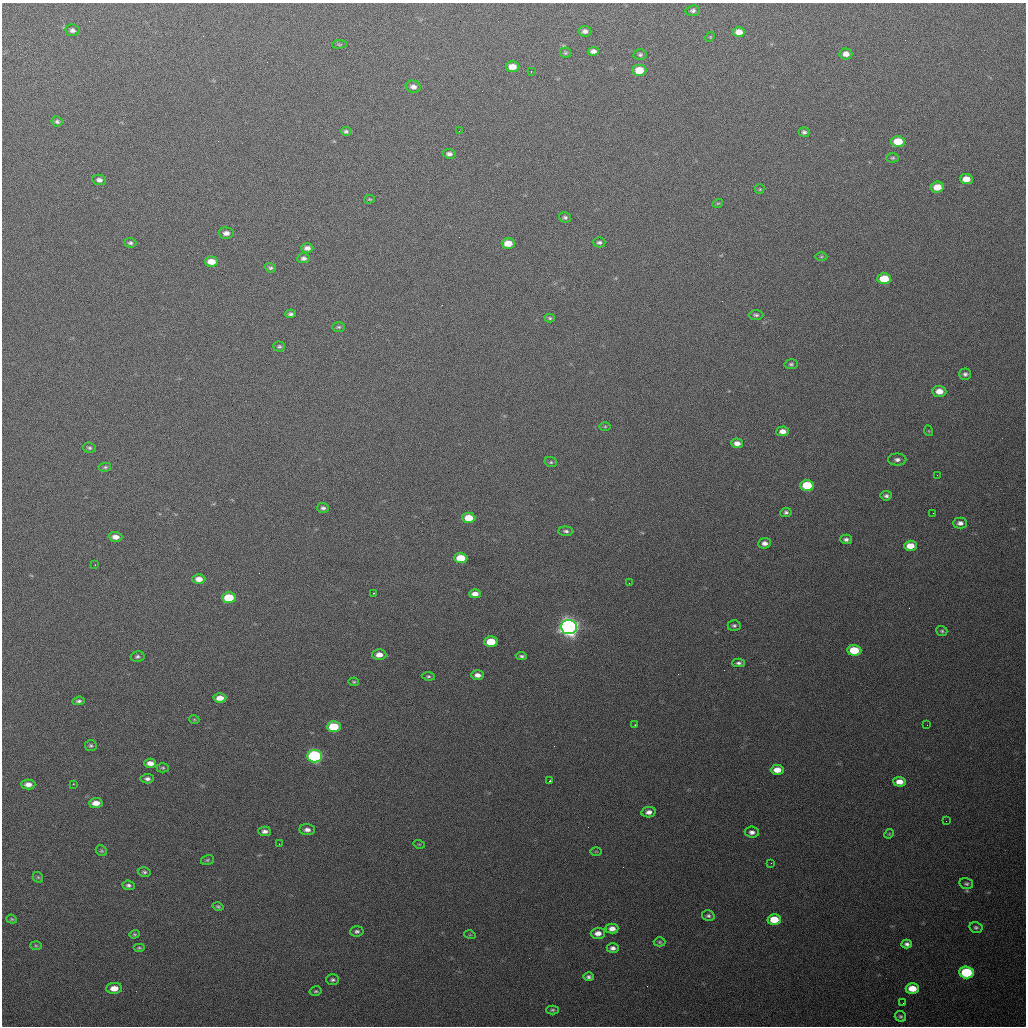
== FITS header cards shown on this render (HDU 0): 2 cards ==
NAXIS1  =                 1024 / length of data axis 1
NAXIS2  =                 1024 / length of data axis 2

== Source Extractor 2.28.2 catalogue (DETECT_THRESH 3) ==
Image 1024 x 1024 px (HDU 0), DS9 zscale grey, 1 PNG px = 1 image px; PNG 1028 x 1028 px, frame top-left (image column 1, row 1024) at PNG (2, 3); each listed source drawn as its Kron ellipse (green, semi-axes under 4 px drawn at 4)
Background 683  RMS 20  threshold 60.1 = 3 sigma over >= 5 px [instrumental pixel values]
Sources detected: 143; all 143 listed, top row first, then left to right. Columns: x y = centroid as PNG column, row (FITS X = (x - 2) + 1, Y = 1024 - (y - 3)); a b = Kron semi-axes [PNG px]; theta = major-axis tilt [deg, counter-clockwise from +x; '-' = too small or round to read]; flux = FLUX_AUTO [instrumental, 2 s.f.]
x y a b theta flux
693 11 7 5 6 3500
72 30 7 6 - 4100
585 31 6 5 - 5200
739 32 6 5 - 10000
710 37 5 4 - 1200
339 44 7 3 7 1700
593 51 5 4 - 4900
565 53 5 5 - 2000
846 54 6 5 - 7600
640 55 6 5 - 2900
512 67 7 5 -3 15000
639 70 7 5 0 27000
531 71 2 2 - 1100
413 87 7 6 - 6300
57 121 5 5 - 2800
346 131 5 4 - 2800
459 131 3 2 - 1400
804 132 5 5 - 3100
898 141 7 5 0 25000
449 154 6 5 - 4700
893 158 6 4 1 2200
966 179 6 5 - 13000
99 180 7 5 -10 4700
937 187 7 5 5 16000
760 189 5 4 - 1600
369 199 5 4 - 1600
718 203 5 3 - 1400
565 217 6 5 - 2800
226 233 7 5 -1 6500
599 242 6 5 - 3400
130 243 6 4 -3 2700
508 243 6 5 - 20000
307 248 6 4 0 5600
821 257 6 4 1 1800
304 258 6 5 - 4600
211 261 6 5 - 16000
270 268 6 4 -21 2700
884 279 7 5 1 32000
290 314 5 4 - 3200
756 315 7 4 -1 3000
550 318 5 4 - 2000
339 327 6 5 - 2300
279 347 6 5 - 2400
791 364 6 5 - 2700
965 374 6 5 - 3400
939 391 7 5 -4 13000
605 426 6 4 0 1700
783 431 6 5 - 8800
929 431 5 3 - 1100
737 443 6 4 -2 8200
89 448 6 5 - 2700
897 460 9 6 0 5200
551 462 6 5 - 2100
105 467 6 4 14 2000
937 475 2 2 - 770
807 485 7 5 -1 50000
886 496 6 4 7 3500
323 508 6 5 - 3300
786 512 6 5 - 3100
933 513 2 2 - 590
469 518 6 5 - 26000
960 523 7 5 0 5200
566 531 7 4 -3 3300
116 537 7 5 -3 8600
846 539 6 4 -2 3900
764 543 6 5 - 6100
910 546 6 5 - 17000
461 558 6 5 - 34000
95 565 2 2 - 820
199 579 6 5 - 10000
629 583 3 2 - 950
373 593 2 2 - 950
475 594 6 4 -1 8400
229 598 7 5 -1 44000
734 626 6 5 - 2900
569 627 8 7 - 920000
942 631 5 5 - 2300
491 642 7 5 0 33000
854 650 7 5 -4 41000
379 655 7 5 -1 9800
521 656 5 3 - 2500
137 657 7 5 10 2800
738 663 6 4 2 3200
477 675 6 5 - 7400
428 676 6 4 -8 2300
354 682 5 4 - 1600
220 698 6 4 3 12000
79 701 6 4 6 3000
194 719 5 3 - 1200
635 725 3 3 - 1300
927 725 2 2 - 590
334 727 7 5 0 53000
91 746 5 5 - 2500
315 756 7 6 - 230000
150 763 6 4 -3 8100
163 768 6 4 0 1900
777 770 6 5 - 14000
147 779 7 4 4 4100
550 781 3 2 - 3700
899 782 6 5 - 13000
28 784 7 5 0 7900
73 784 3 2 - 1300
96 803 7 5 4 11000
649 812 7 5 11 6500
946 821 2 2 - 620
307 830 8 5 -3 5900
265 831 6 4 -3 4900
752 832 7 5 -6 5300
889 834 5 4 - 1400
279 844 2 2 - 750
419 844 5 3 - 1400
101 851 6 5 - 2100
596 851 6 4 0 1400
207 860 6 5 - 2200
771 863 2 2 - 930
144 872 6 4 -11 2600
38 877 6 4 -42 1900
966 884 7 5 -14 2600
128 885 6 4 -7 3600
218 906 5 4 - 2000
708 916 6 5 - 2900
12 919 5 4 - 1700
774 919 6 5 - 29000
976 927 6 5 - 3100
612 928 6 5 - 8400
357 931 7 5 5 3400
598 933 7 5 2 9000
134 934 5 4 - 1800
470 935 5 3 - 1400
660 942 6 4 0 2000
907 944 5 4 - 4300
36 946 6 4 -2 1700
139 948 6 3 0 1900
613 948 6 5 - 5300
966 972 7 6 - 98000
588 977 5 4 - 3200
333 980 6 5 - 2900
114 988 8 5 3 14000
912 988 6 5 - 22000
316 991 6 4 13 2100
903 1003 2 2 - 900
552 1010 6 4 1 2300
900 1016 6 5 - 2500